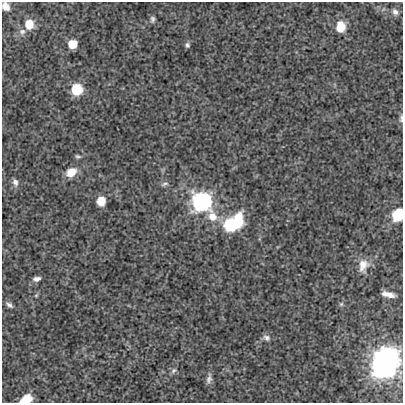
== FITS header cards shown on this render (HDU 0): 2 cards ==
NAXIS1  =                  401
NAXIS2  =                  401

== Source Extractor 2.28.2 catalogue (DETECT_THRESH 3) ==
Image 401 x 401 px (HDU 0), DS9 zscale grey, 1 PNG px = 1 image px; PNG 405 x 405 px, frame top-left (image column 1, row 401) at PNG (2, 2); no overlay
Background 1.34e-04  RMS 0.0059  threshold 0.0176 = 3 sigma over >= 5 px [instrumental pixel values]
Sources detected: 30; all 30 listed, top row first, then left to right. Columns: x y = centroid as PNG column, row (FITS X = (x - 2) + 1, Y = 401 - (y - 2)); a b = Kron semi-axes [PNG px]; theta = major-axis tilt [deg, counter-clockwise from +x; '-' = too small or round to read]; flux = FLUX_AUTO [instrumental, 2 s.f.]
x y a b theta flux
6 6 8 7 - 2.6
395 12 8 6 -51 1.4
152 19 8 6 85 1.1
29 24 10 9 - 6.4
341 27 10 8 85 7.7
22 32 9 8 - 1.9
73 44 6 6 - 12
187 45 6 6 - 0.96
77 90 10 10 - 10
401 119 11 5 88 1.2
78 156 7 5 -12 0.75
71 172 13 9 30 5.4
15 182 11 7 -75 1.8
165 184 10 5 20 1.1
101 201 8 7 - 6
202 201 10 9 - 100
398 215 12 10 64 11
212 216 15 12 -61 6.2
235 222 26 15 37 21
363 265 19 13 77 5.3
37 279 9 5 9 1.6
388 294 12 5 -13 3.1
36 295 6 4 30 0.52
341 304 5 5 - 0.71
9 305 10 5 -38 1.4
266 338 10 7 -26 1.6
385 362 18 14 59 170
174 371 8 6 46 1
209 379 13 6 78 1.7
26 399 11 7 24 6.3
At the frame edge (FLAGS 8, measured only in part): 4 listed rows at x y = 6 6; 401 119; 398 215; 26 399